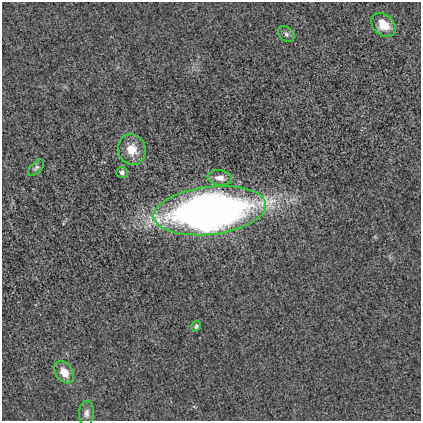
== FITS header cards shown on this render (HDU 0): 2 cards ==
NAXIS1  =                  419
NAXIS2  =                  419

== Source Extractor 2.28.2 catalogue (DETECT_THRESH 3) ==
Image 419 x 419 px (HDU 0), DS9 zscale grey, 1 PNG px = 1 image px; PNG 423 x 423 px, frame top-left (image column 1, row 419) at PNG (2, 2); each listed source drawn as its Kron ellipse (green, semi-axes under 4 px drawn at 4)
Background -9.95e-05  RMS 0.011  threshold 0.0322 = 3 sigma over >= 5 px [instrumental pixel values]
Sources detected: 10; all 10 listed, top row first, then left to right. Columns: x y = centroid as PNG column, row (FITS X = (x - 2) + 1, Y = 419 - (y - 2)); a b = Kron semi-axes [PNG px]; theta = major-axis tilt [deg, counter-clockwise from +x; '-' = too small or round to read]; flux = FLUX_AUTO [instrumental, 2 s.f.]
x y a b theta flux
383 25 13 10 -43 14
286 34 9 6 -45 2.1
132 150 15 14 - 12
36 168 10 5 46 1.7
122 172 5 5 - 3.3
220 178 12 7 -7 6.1
210 211 56 24 7 610
196 326 5 4 - 1.7
64 372 12 8 -53 8.7
86 413 12 7 86 3.5